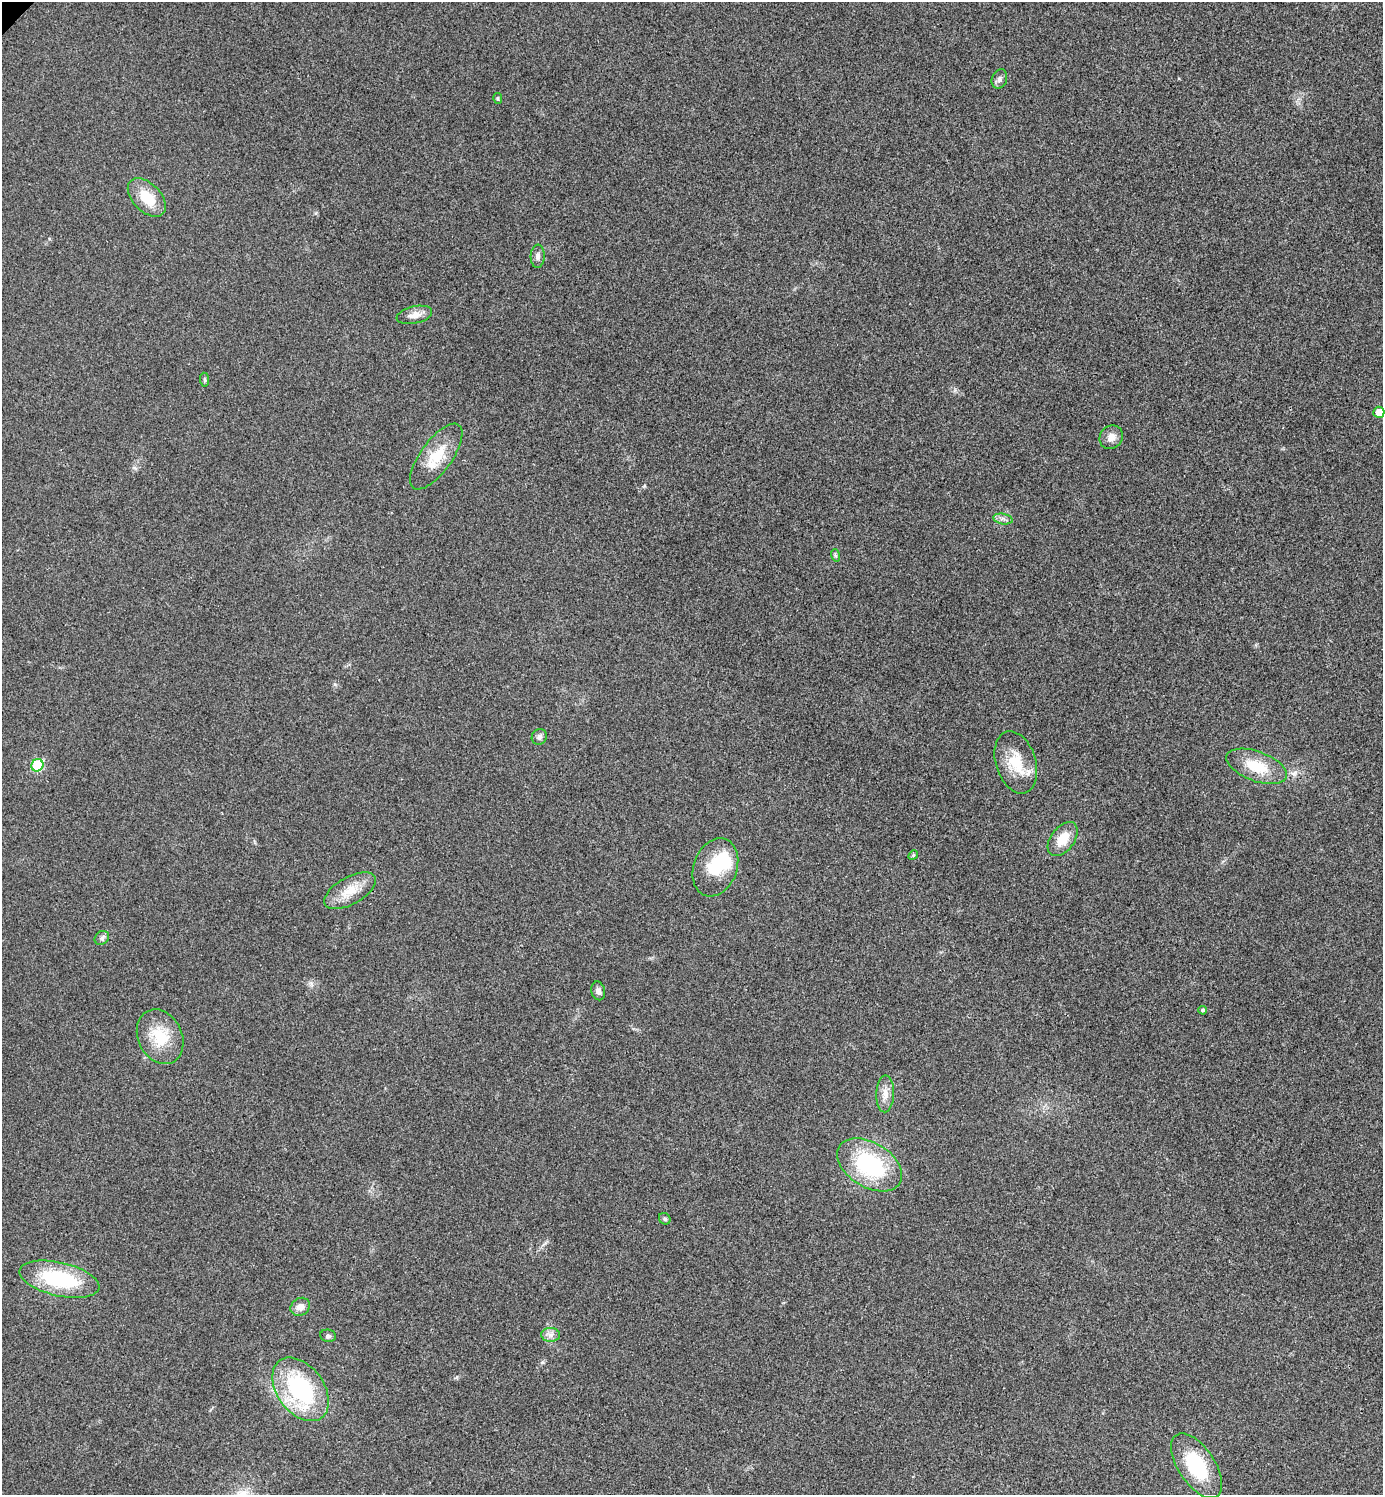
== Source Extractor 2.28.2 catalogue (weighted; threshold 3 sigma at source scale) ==
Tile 6 of 4 x 4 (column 2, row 2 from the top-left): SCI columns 1551-2931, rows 3017-4509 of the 6006 x 6006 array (HDU 1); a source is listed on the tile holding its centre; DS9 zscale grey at full resolution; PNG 1385 x 1497 px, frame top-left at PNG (2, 2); each listed source drawn as its Kron ellipse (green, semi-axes under 4 px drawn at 4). Shown black and unused: <1% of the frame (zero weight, under 3 of 4 exposures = <1% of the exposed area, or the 3 px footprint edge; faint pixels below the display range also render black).
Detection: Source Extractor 2.28.2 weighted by HDU 2 'WHT'; one run over the whole footprint, this tile lists its part. Background 0.0189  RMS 0.0055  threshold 0.0248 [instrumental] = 3 sigma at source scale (4.5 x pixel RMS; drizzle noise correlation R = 1.50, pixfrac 1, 0.05/0.05 arcsec/px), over >= 5 px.
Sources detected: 33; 1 inside a brighter object's white glare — neither listed nor drawn; the other 32 listed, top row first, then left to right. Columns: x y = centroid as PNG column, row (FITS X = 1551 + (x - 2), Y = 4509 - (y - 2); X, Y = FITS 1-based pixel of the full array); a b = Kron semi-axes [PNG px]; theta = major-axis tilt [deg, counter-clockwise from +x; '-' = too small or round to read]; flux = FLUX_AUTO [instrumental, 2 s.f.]
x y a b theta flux
999 79 10 7 68 2
498 99 5 4 - 0.65
147 198 23 14 -45 15
538 256 11 7 86 2.1
414 315 18 8 13 4.7
205 380 7 4 -84 0.88
1379 412 5 5 - 5.7
1111 437 12 11 - 4.4
436 457 39 15 54 16
1003 519 10 5 -11 1.9
835 555 6 4 -71 0.86
539 737 8 7 - 1.9
1016 762 32 20 -72 18
37 765 6 6 - 33
1257 766 32 15 -20 17
1063 839 19 11 53 10
913 855 5 4 - 0.65
715 867 30 21 69 21
350 891 28 13 29 11
102 938 8 6 42 1.8
598 991 9 6 -76 2.4
1203 1010 4 4 - 1.2
160 1037 28 22 -65 19
885 1094 18 9 89 5.1
870 1165 35 22 -31 55
665 1219 6 5 - 1.1
59 1279 41 16 -13 44
300 1307 10 8 38 4
550 1335 9 7 -2 2.6
328 1336 8 6 -8 1.6
301 1389 35 23 -54 62
1196 1466 37 18 -57 35